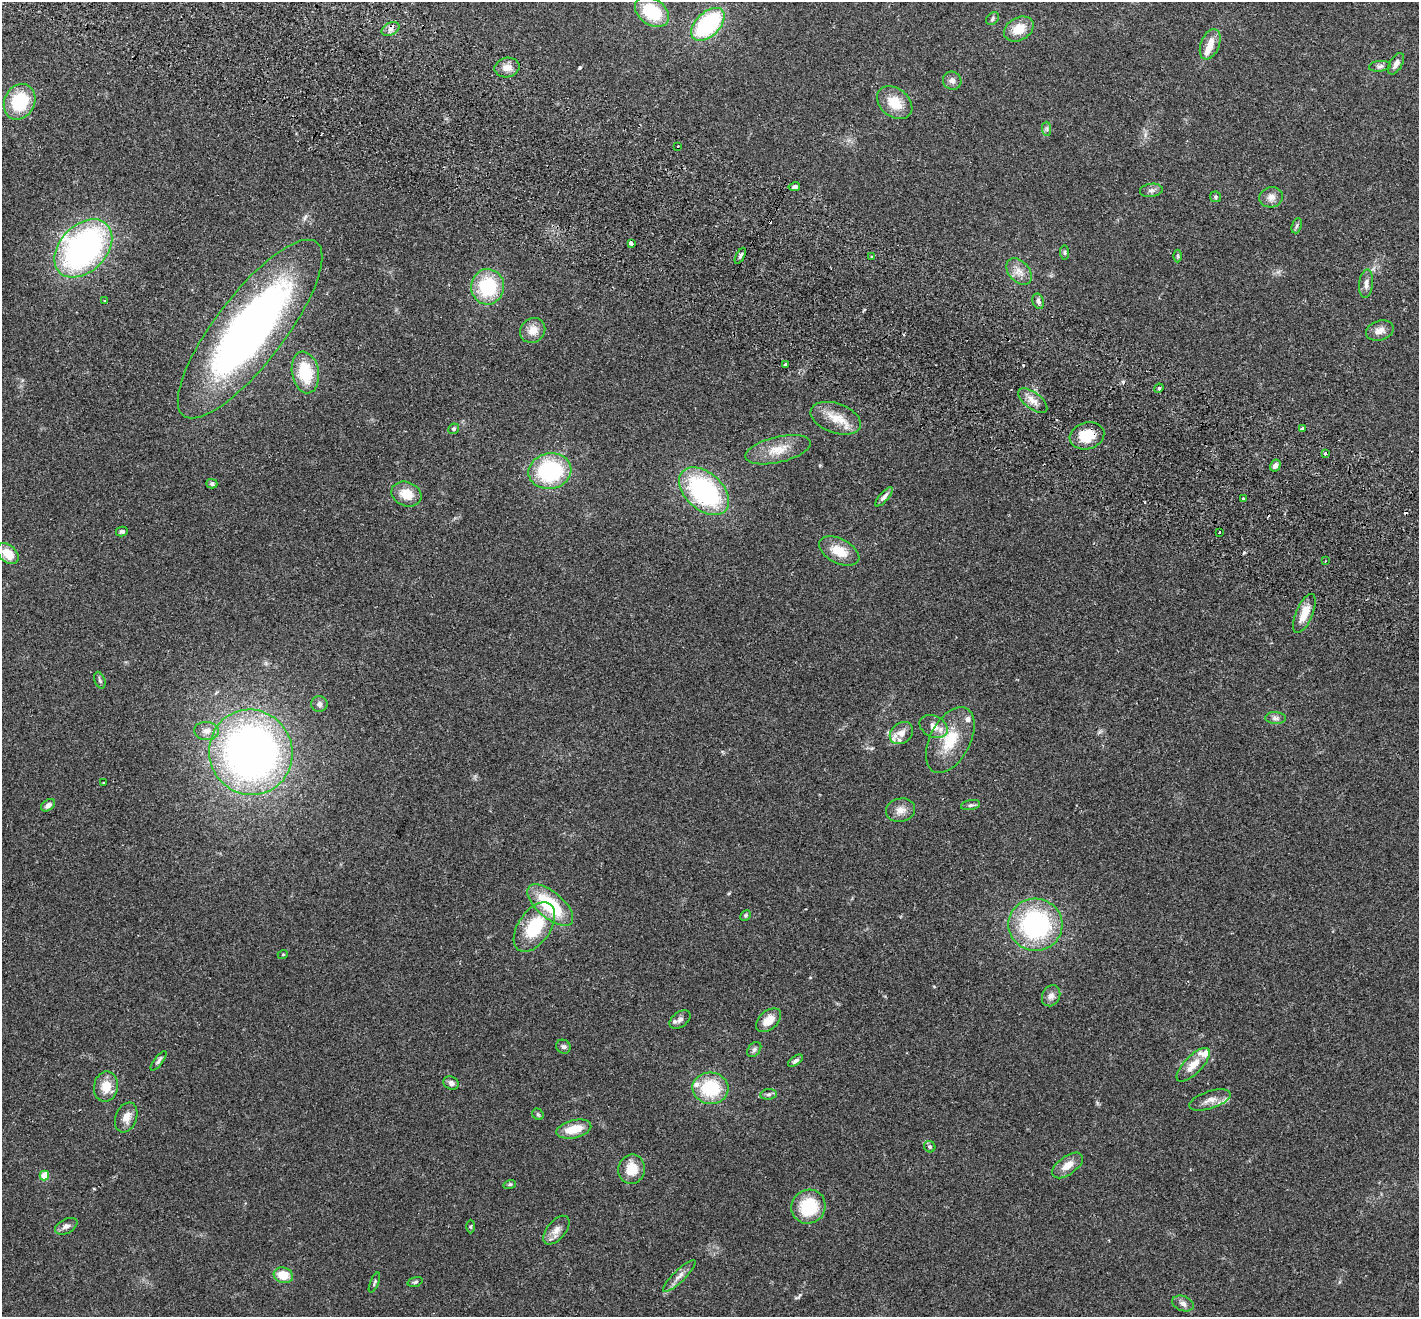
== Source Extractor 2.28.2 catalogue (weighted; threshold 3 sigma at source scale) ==
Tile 11 of 4 x 4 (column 3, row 3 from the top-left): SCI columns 2865-4281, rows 1514-2828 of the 5732 x 5790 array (HDU 1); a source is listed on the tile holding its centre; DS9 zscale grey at full resolution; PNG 1421 x 1319 px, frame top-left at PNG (2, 2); each listed source drawn as its Kron ellipse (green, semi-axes under 4 px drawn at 4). Shown black and unused: <1% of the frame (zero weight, under 2 of 3 exposures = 3% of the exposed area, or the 3 px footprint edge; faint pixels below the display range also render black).
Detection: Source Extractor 2.28.2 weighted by HDU 2 'WHT'; one run over the whole footprint, this tile lists its part. Background 0.0681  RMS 0.0082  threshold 0.0369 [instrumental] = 3 sigma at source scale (4.5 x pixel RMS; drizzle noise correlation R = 1.50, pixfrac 1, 0.05/0.05 arcsec/px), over >= 5 px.
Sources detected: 112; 3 cosmic-ray / hot-pixel residue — neither listed nor drawn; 6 inside a brighter listed object's ellipse — not listed separately; the other 103 listed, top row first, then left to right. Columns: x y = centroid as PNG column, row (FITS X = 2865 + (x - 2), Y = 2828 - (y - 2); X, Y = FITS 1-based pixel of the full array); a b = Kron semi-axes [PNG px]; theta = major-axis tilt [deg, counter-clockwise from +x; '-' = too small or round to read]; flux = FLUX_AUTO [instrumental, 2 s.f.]
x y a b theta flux
652 12 18 13 -34 37
992 19 7 5 49 1.7
708 24 20 12 44 87
390 29 9 6 27 3
1019 29 16 11 28 14
1210 44 16 9 69 10
1396 64 12 6 60 3.9
1380 66 11 5 7 2.2
507 67 12 10 12 6
952 81 9 9 - 3.3
20 102 18 15 63 43
895 103 19 14 -39 17
1047 129 7 4 -89 1.7
678 146 3 2 - 1.4
794 187 6 4 10 2.6
1151 190 11 6 7 3
1215 197 5 5 - 1.3
1271 197 12 10 15 5.3
1297 226 8 5 71 1.6
631 243 4 3 - 3.8
83 248 34 23 46 230
1065 253 7 4 -84 1.3
740 256 9 4 62 1.9
872 256 3 2 - 0.9
1178 256 6 4 -90 1
1019 272 15 10 -48 7.5
1366 284 14 7 84 4.4
488 287 18 16 89 46
105 300 3 2 - 1.1
1038 301 8 5 -69 2.2
250 329 109 34 52 400
533 330 13 11 40 8.8
1380 330 14 9 17 6.3
785 365 4 3 - 8.3
305 372 21 13 -80 31
1159 388 5 4 - 0.9
1033 400 17 8 -38 7.3
836 418 26 15 -19 16
454 429 5 5 - 1.5
1303 429 3 3 - 3.6
1087 436 17 13 16 20
778 450 33 13 13 16
1325 454 3 3 - 2.6
1275 465 6 5 - 3.7
550 471 21 18 11 75
212 484 5 4 - 1.7
704 491 29 18 -42 120
406 494 15 12 -21 14
884 497 12 4 49 3.1
1243 499 3 3 - 2.3
122 532 6 5 - 1.8
1219 533 3 3 - 19
839 551 22 12 -27 16
8 554 12 8 -43 13
1325 561 3 2 - 0.68
1304 613 21 8 66 14
100 680 9 5 -70 1.8
319 704 8 8 - 2.7
1275 718 10 6 -1 2.7
934 726 15 10 -28 8.4
206 731 12 9 -4 5.1
901 733 13 10 41 6.9
950 740 36 20 63 29
251 752 43 41 -67 450
104 783 3 2 - 0.79
48 805 8 5 35 3.3
971 805 10 5 10 1.8
900 810 15 11 11 6.7
550 905 28 13 -41 46
745 915 6 4 45 1.1
1035 925 27 26 - 110
534 927 28 16 56 38
283 954 5 3 - 0.64
1051 996 11 8 61 4
680 1020 12 7 36 3.5
769 1020 14 9 41 10
563 1047 7 6 - 2
754 1049 8 6 50 2.2
159 1061 12 4 53 2
796 1061 8 4 33 2.1
1193 1065 22 9 46 11
451 1083 8 6 -27 3
106 1087 15 12 80 12
710 1088 18 15 -4 40
769 1094 8 5 7 1.9
1210 1100 21 8 18 7.1
538 1114 6 5 - 1.3
126 1117 15 10 69 7.6
574 1129 18 9 13 15
930 1147 6 5 - 1.5
1067 1165 18 9 36 8.5
632 1169 15 13 77 16
44 1176 5 4 - 20
510 1184 6 4 17 1.1
808 1207 17 16 - 35
66 1226 12 7 27 3.4
471 1226 7 4 89 1
556 1230 17 9 49 6
283 1275 10 7 -16 14
679 1276 22 6 44 5.2
415 1282 8 4 17 1.4
374 1283 11 3 68 1.4
1183 1303 11 7 -20 3.2
Overlapping masked pixels (flux is a lower limit): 1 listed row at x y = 1087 436
Unlisted compact peaks at least as high as the median listed source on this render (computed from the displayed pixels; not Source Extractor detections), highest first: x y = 580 67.